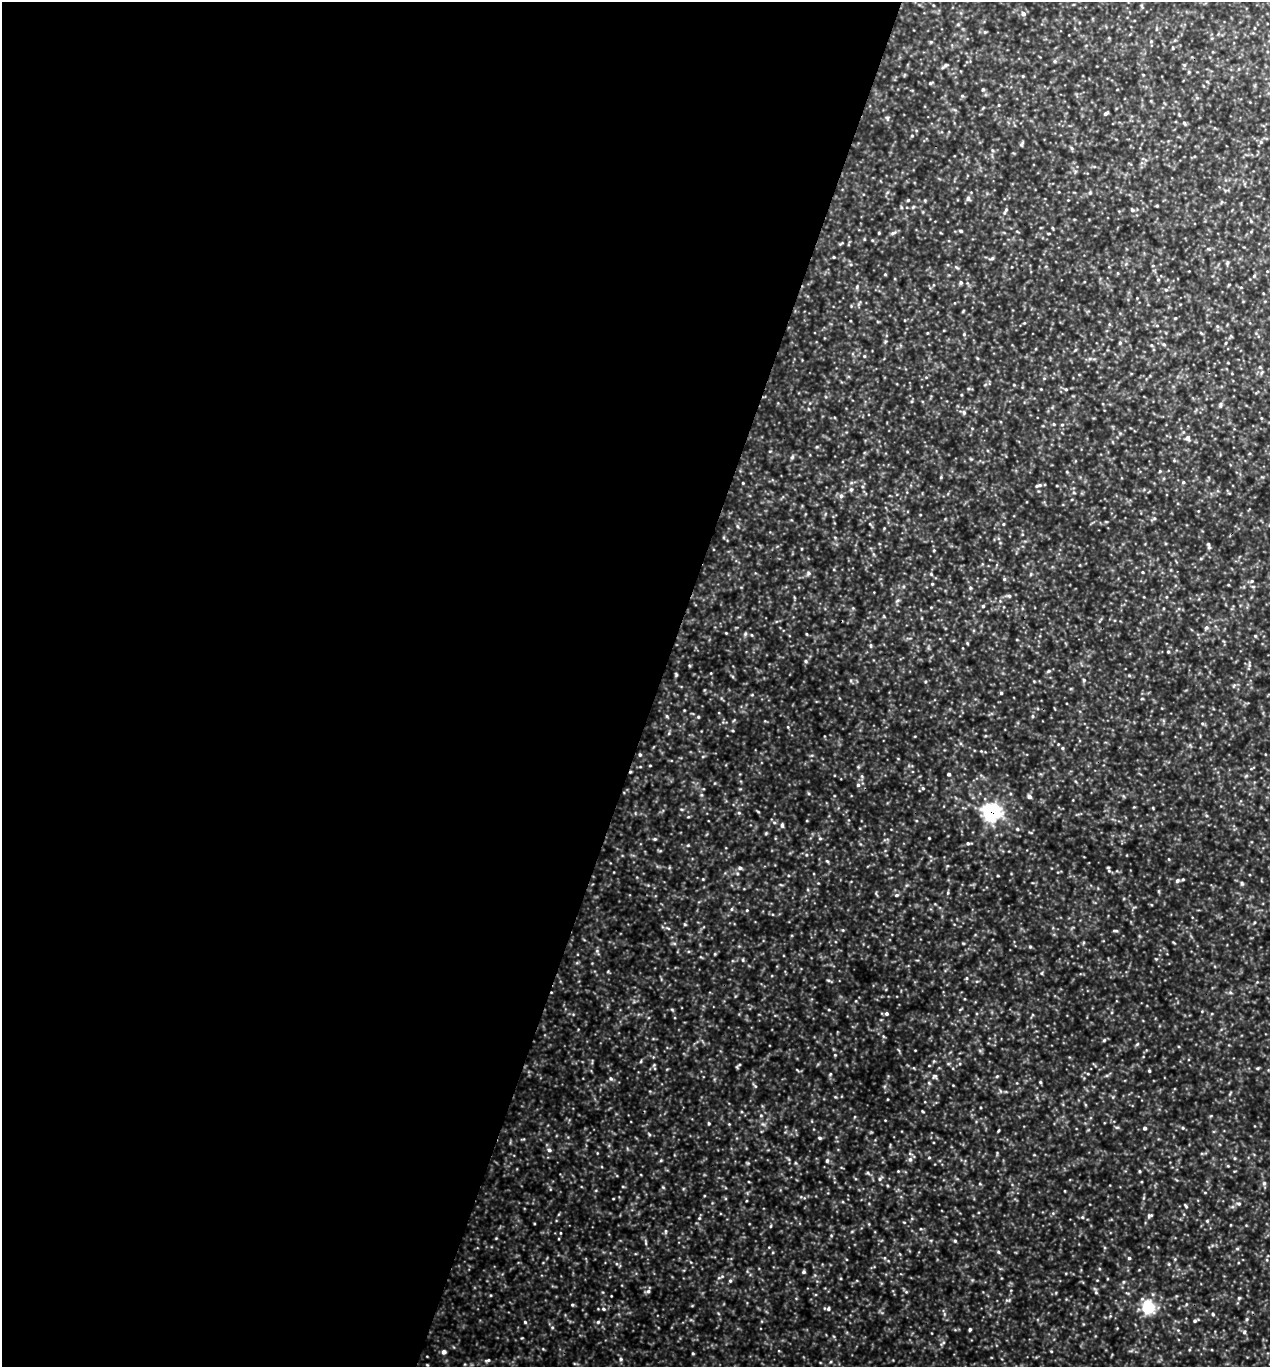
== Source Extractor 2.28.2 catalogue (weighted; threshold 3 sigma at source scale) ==
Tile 5 of 4 x 4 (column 1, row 2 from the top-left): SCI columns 137-1404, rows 2735-4099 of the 5501 x 5490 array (HDU 1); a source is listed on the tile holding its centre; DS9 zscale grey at full resolution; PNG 1272 x 1369 px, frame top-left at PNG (2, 2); no overlay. Shown black and unused: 52% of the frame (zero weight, under 3 of 5 exposures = <1% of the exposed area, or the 3 px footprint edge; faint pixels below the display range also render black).
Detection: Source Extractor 2.28.2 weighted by HDU 2 'WHT'; one run over the whole footprint, this tile lists its part. Background 0.693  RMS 0.12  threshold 0.519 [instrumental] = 3 sigma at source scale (4.5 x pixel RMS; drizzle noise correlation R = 1.50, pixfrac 1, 0.05/0.05 arcsec/px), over >= 5 px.
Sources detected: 241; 1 cosmic-ray / hot-pixel residue — not listed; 1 inside a brighter listed object's ellipse — not listed separately; the other 239 listed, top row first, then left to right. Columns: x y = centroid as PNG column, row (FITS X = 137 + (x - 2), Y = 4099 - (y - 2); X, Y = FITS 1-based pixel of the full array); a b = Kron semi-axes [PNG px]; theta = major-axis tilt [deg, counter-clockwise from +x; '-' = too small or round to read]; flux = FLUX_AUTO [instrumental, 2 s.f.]
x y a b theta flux
1023 14 7 6 - 36
1255 28 5 3 - 8.6
1156 29 6 4 89 14
985 32 4 4 - 12
1173 48 5 3 - 11
1055 61 5 4 - 17
945 66 11 4 39 28
1023 76 4 3 - 10
930 83 6 4 27 16
983 89 5 4 - 14
962 96 5 5 - 18
999 105 5 3 - 10
1106 113 5 4 - 23
887 118 8 5 -72 24
1184 123 6 4 -58 17
912 136 4 4 - 11
1261 142 6 5 - 20
1022 144 8 3 64 17
1072 148 6 4 -87 17
992 150 6 3 -71 16
1090 193 5 4 - 13
968 198 7 6 - 28
908 200 4 3 - 12
1221 202 6 4 70 14
901 207 6 3 -72 13
913 207 6 4 45 13
1006 210 6 5 - 19
1132 210 6 5 - 22
1251 221 5 3 - 12
961 231 5 4 - 17
879 233 3 3 - 11
893 233 10 5 19 27
864 239 5 3 - 9.5
1208 249 6 4 -2 16
834 257 3 3 - 10
992 258 8 4 22 19
1227 263 6 4 78 18
956 267 8 4 -35 18
885 274 4 4 - 10
1254 276 5 5 - 18
1158 280 5 5 - 18
961 283 6 4 90 18
1229 285 5 3 - 9.7
857 287 7 5 71 21
1166 290 5 5 - 17
1137 298 3 3 - 7
1175 318 4 3 - 11
1024 323 5 3 - 10
1109 324 6 3 -72 12
1157 325 5 3 - 11
1217 326 6 4 -46 17
927 333 4 3 - 8.4
964 334 5 4 - 14
1120 343 6 4 69 18
1225 343 5 3 - 11
1164 344 6 4 -2 14
1151 345 5 3 - 11
864 356 4 4 - 12
1261 373 6 4 71 17
1066 389 6 4 -20 17
912 401 5 3 - 13
1220 404 8 4 89 19
964 412 7 5 -88 26
1054 424 5 4 - 14
1062 425 5 3 - 12
1187 438 6 6 - 43
817 447 5 4 - 14
792 457 6 5 - 20
1160 471 4 4 - 11
941 477 5 4 - 12
1183 482 4 4 - 17
743 483 3 3 - 10
1038 485 10 5 18 29
851 489 6 5 - 19
1074 493 5 3 - 11
841 496 7 6 - 32
920 515 4 2 - 8
1154 518 6 5 - 21
1003 524 4 4 - 10
1209 546 9 4 -76 24
1201 558 5 3 - 12
1142 572 3 3 - 10
808 573 7 5 70 24
931 574 6 4 -46 14
1004 579 5 5 - 16
1252 581 7 4 27 21
932 584 4 3 - 11
970 588 5 3 - 14
1009 596 7 4 -17 22
1166 597 4 3 - 10
898 600 6 4 19 18
983 606 4 4 - 15
1206 628 7 6 - 28
726 633 3 3 - 8.4
745 634 6 5 - 20
806 634 4 3 - 9.1
1255 636 4 4 - 13
1017 640 4 3 - 8.6
967 643 5 4 - 11
1168 652 4 4 - 14
806 661 5 4 - 16
1249 664 11 3 -85 20
1049 671 7 4 27 19
676 675 5 4 - 16
1084 680 5 5 - 16
1234 686 7 4 45 18
1001 693 4 4 - 16
667 716 5 4 - 15
1033 716 5 3 - 14
698 717 5 4 - 13
1202 723 6 4 -19 15
788 727 5 3 - 10
669 733 5 3 - 13
1062 748 4 4 - 15
640 755 5 4 - 17
650 765 4 2 - 9.1
949 774 4 4 - 24
1246 776 6 4 19 15
858 785 5 5 - 19
923 788 5 4 - 17
1029 796 5 5 - 40
1153 808 5 3 - 9.2
758 812 5 3 - 11
991 812 8 7 - 3700
739 813 5 5 - 16
688 817 5 3 - 12
774 822 6 3 -19 17
782 825 6 5 - 22
1017 829 5 4 - 13
820 838 5 4 - 16
929 838 3 3 - 8.6
655 839 6 4 19 16
968 843 6 4 2 22
688 845 5 4 - 12
806 855 5 3 - 11
827 861 6 3 -44 14
740 868 6 5 - 27
1109 871 7 4 -47 20
998 876 4 2 - 11
703 879 4 4 - 9.8
1177 881 7 6 - 31
1242 883 6 4 -68 19
896 895 7 4 26 20
732 909 5 3 - 14
747 910 4 3 - 11
685 924 5 3 - 13
843 930 5 4 - 12
1115 931 7 3 -4 17
674 943 6 4 -19 17
963 943 5 3 - 9.6
1030 947 5 4 - 14
597 951 6 5 - 22
743 960 5 4 - 15
1042 973 5 3 - 13
967 978 5 3 - 14
829 980 6 4 -19 18
1230 992 6 4 -1 19
672 1009 6 4 -3 14
829 1010 4 3 - 10
886 1014 5 4 - 23
883 1036 6 3 -71 14
1104 1040 5 4 - 15
1137 1044 6 4 45 16
835 1055 4 4 - 9.7
641 1061 5 3 - 12
654 1065 5 4 - 14
739 1065 5 3 - 17
1258 1068 5 4 - 13
1149 1071 4 3 - 15
830 1074 5 4 - 13
1088 1074 5 3 - 12
934 1076 7 7 - 28
997 1076 5 4 - 13
611 1079 7 6 - 25
1040 1082 5 4 - 13
755 1086 7 4 -44 16
923 1111 5 3 - 10
761 1115 5 4 - 15
709 1123 4 4 - 12
729 1124 4 4 - 9.2
1117 1127 6 4 18 16
1145 1128 4 4 - 28
1183 1128 5 4 - 15
998 1131 4 3 - 12
649 1134 5 4 - 14
820 1138 5 4 - 20
549 1150 6 5 - 30
929 1157 5 3 - 12
910 1159 7 6 - 36
661 1160 5 3 - 12
827 1161 6 5 - 20
1228 1166 5 3 - 11
898 1171 3 3 - 9
1139 1171 5 3 - 12
868 1173 7 4 -45 19
880 1178 8 5 43 26
1264 1183 7 6 - 26
663 1187 5 3 - 11
1205 1193 5 3 - 9.3
1239 1204 7 6 - 29
1186 1206 5 4 - 16
1150 1216 7 4 12 20
1082 1217 5 4 - 15
699 1218 4 4 - 13
1207 1221 4 4 - 12
770 1226 5 3 - 11
665 1231 6 4 -89 16
560 1233 4 3 - 8.5
955 1241 5 4 - 15
1237 1249 6 4 -1 15
998 1252 6 3 -70 15
1129 1258 4 4 - 17
1169 1264 5 3 - 12
804 1272 4 4 - 22
722 1276 6 5 - 23
730 1281 5 4 - 17
1123 1282 5 3 - 14
648 1291 7 5 15 29
906 1292 6 4 -2 15
1096 1292 6 5 - 19
1239 1298 6 4 45 16
1007 1300 9 3 12 19
572 1305 5 4 - 14
1148 1307 6 6 - 1900
603 1309 6 5 - 21
828 1309 6 5 - 26
1213 1314 4 4 - 15
1247 1319 6 4 89 16
1195 1320 8 4 31 22
525 1322 5 4 - 16
598 1322 5 5 - 20
552 1327 5 5 - 17
970 1329 3 3 - 19
1244 1332 5 5 - 20
943 1343 11 3 40 22
1051 1351 4 3 - 10
444 1352 5 5 - 42
621 1359 6 5 - 25
488 1360 7 4 15 20
Overlapping masked pixels (flux is a lower limit): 1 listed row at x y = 991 812
Unlisted compact peaks at least as high as the median listed source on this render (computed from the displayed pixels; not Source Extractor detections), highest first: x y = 748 1163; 766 833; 835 1097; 1156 959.